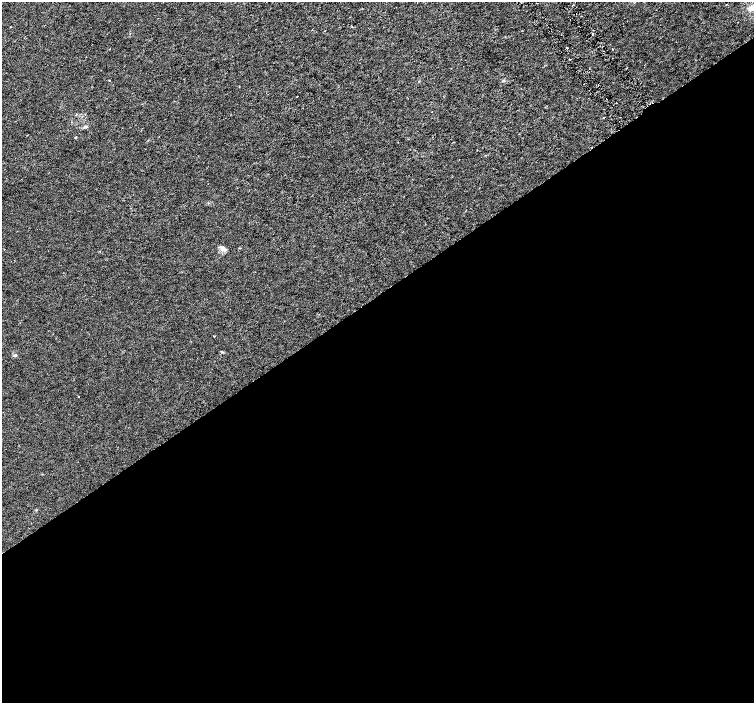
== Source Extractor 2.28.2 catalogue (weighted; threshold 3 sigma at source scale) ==
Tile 15 of 4 x 4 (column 3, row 4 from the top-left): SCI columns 3013-4515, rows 202-1602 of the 6019 x 5941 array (HDU 1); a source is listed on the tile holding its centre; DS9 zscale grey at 2 x 2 block average (1 PNG px = mean of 2 x 2 image px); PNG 756 x 705 px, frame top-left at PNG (2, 2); no overlay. Shown black and unused: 58% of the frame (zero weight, under 3 of 6 exposures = <1% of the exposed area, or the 3 px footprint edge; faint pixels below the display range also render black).
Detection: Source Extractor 2.28.2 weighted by HDU 2 'WHT'; one run over the whole footprint, this tile lists its part. Background 0.00144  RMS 0.0017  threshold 0.00707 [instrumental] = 3 sigma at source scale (4.09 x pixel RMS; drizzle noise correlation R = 1.36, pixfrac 0.8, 0.0396/0.0396 arcsec/px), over >= 5 px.
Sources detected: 21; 1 inside a brighter listed object's ellipse — not listed separately; the other 20 listed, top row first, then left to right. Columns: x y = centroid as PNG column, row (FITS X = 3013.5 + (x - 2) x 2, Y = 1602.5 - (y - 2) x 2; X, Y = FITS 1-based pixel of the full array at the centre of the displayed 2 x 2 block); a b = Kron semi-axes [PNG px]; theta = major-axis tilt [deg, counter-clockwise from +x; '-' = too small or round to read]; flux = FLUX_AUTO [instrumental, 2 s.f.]
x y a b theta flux
572 5 2 2 - 0.23
752 8 14 6 9 3.7
10 27 2 2 - 0.17
592 34 2 2 - 1.7
567 48 2 2 - 0.42
109 49 2 2 - 0.13
570 59 2 2 - 0.26
109 80 2 2 - 0.16
503 80 3 2 - 0.26
239 87 2 2 - 0.15
297 96 2 2 - 0.14
616 103 2 2 - 0.34
603 118 2 2 - 0.49
85 127 5 3 - 0.66
75 137 3 2 - 0.21
223 249 7 4 30 1.1
319 314 2 2 - 0.096
15 355 4 3 - 0.5
78 397 2 2 - 0.26
43 474 2 2 - 0.27
Isophote crosses this tile's border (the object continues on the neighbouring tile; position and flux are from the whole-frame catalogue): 1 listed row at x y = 752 8
Diffuse or blended objects may show on this block-average render without a row.